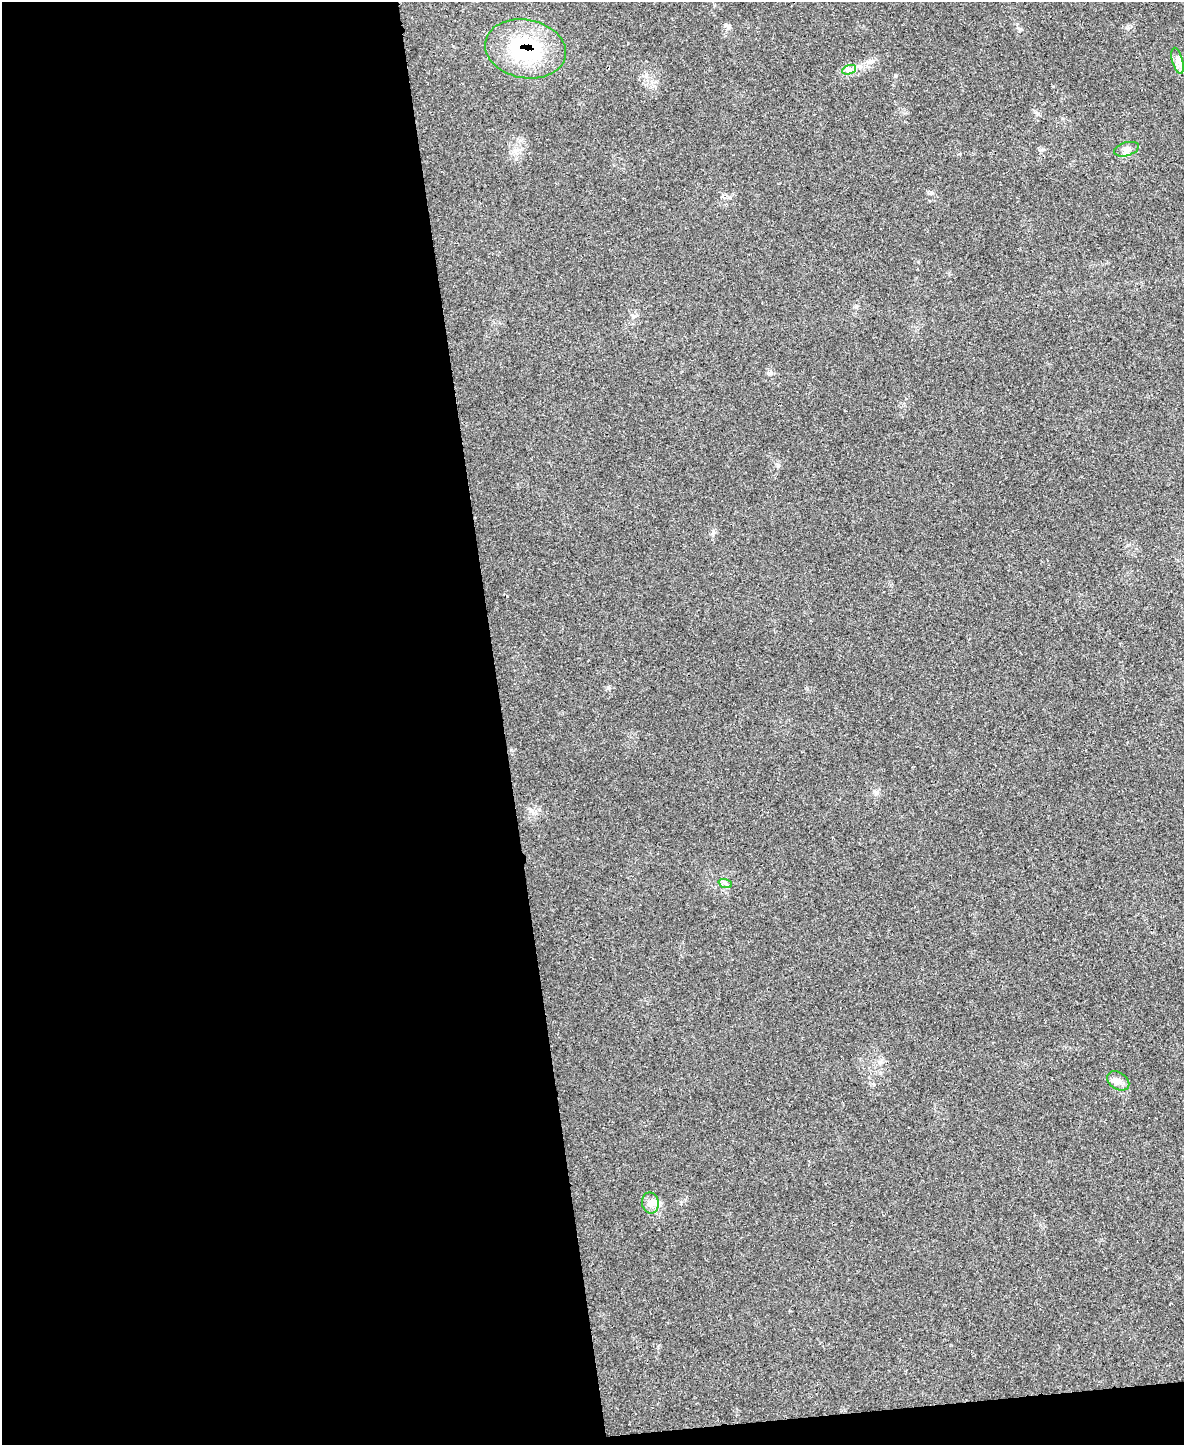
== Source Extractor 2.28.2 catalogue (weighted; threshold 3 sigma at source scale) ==
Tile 9 of 4 x 3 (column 1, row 3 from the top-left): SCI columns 1-1182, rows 138-1580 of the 4735 x 4709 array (HDU 1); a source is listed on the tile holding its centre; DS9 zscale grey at full resolution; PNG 1186 x 1447 px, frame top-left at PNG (2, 2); each listed source drawn as its Kron ellipse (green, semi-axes under 4 px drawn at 4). Shown black and unused: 44% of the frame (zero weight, under 3 of 4 exposures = <1% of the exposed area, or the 3 px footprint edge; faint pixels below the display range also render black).
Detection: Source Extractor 2.28.2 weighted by HDU 2 'WHT'; one run over the whole footprint, this tile lists its part. Background 0.0442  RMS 0.0051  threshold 0.023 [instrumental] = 3 sigma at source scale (4.5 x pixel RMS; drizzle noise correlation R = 1.50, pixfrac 1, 0.05/0.05 arcsec/px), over >= 5 px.
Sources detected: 7; all 7 listed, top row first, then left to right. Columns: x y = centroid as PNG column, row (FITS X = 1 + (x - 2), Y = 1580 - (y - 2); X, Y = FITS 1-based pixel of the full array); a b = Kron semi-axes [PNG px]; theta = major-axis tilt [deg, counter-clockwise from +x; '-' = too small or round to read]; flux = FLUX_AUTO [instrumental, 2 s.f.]
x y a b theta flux
525 49 41 29 -11 46
1178 61 13 5 -74 2.6
849 70 7 4 20 1.5
1126 149 13 6 16 2.4
725 883 7 4 -19 1.1
1118 1081 12 8 -34 3
650 1203 10 8 -79 3.3
Overlapping masked pixels (flux is a lower limit): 1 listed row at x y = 525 49